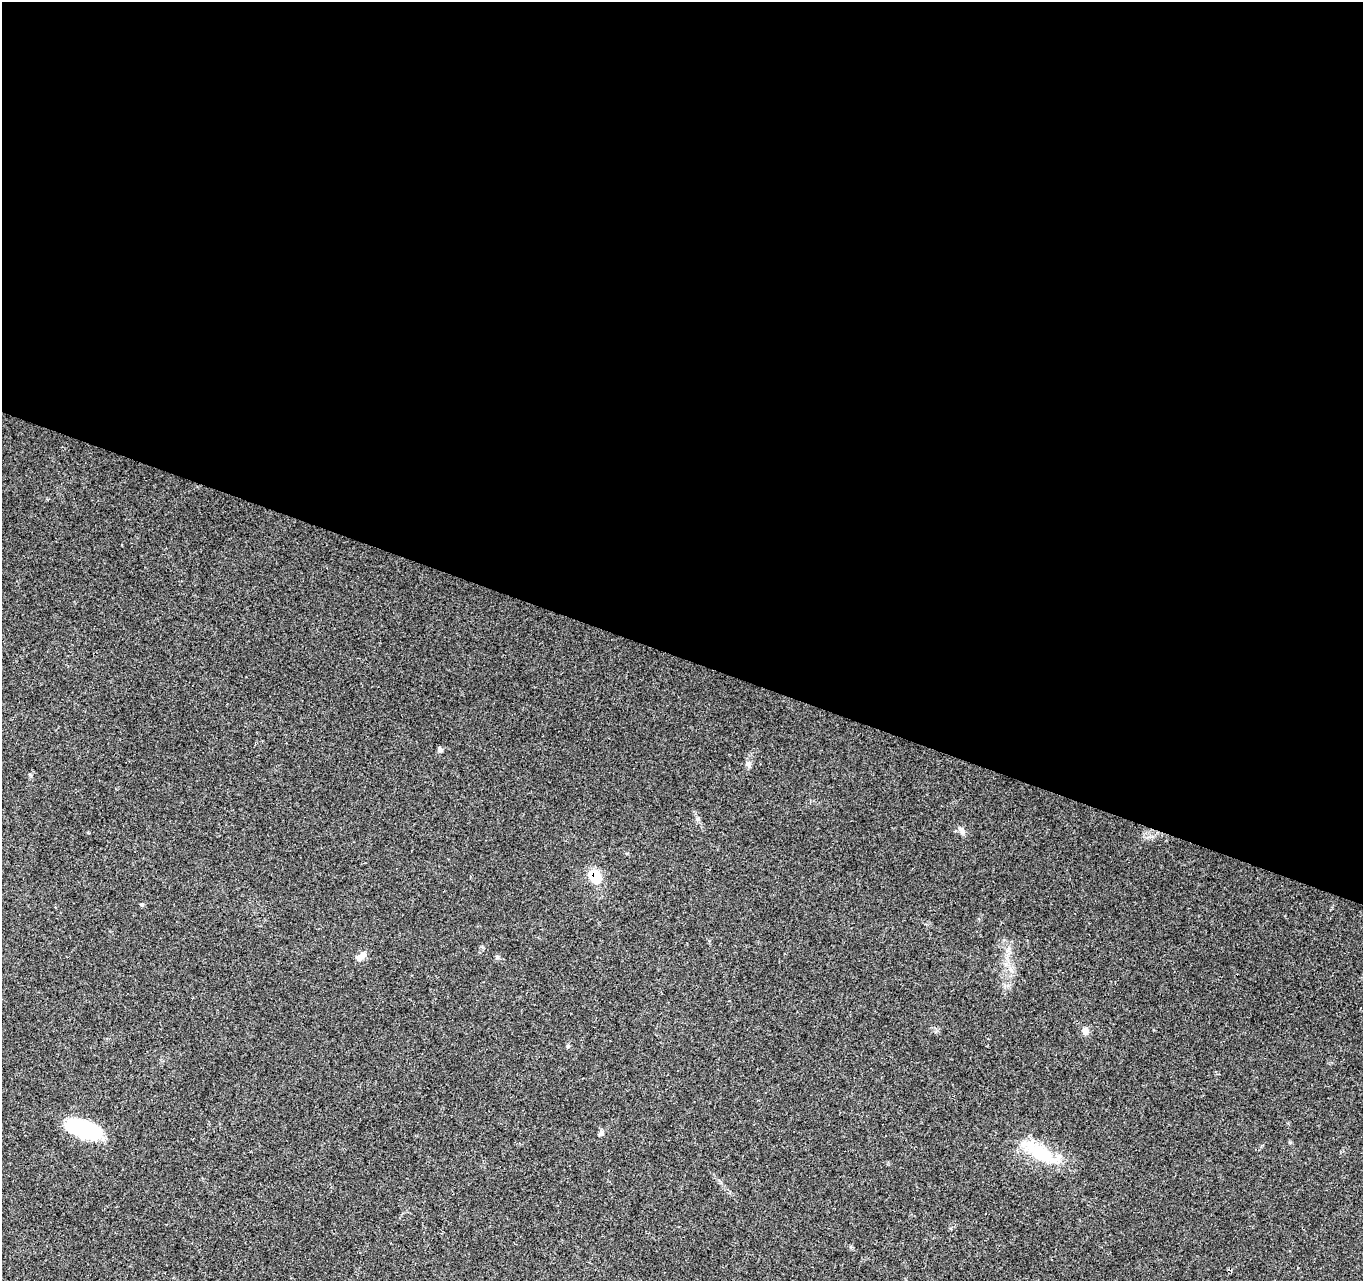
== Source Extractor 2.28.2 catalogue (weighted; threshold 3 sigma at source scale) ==
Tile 3 of 4 x 4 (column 3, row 1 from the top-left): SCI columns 2796-4156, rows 4170-5448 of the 5588 x 5718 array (HDU 1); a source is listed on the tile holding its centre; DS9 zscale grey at full resolution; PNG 1365 x 1283 px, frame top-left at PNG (2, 2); no overlay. Shown black and unused: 51% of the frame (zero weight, under 3 of 4 exposures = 6% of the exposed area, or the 3 px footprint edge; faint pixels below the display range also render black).
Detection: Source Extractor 2.28.2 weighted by HDU 2 'WHT'; one run over the whole footprint, this tile lists its part. Background 0.0374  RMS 0.0038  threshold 0.0173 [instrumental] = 3 sigma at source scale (4.5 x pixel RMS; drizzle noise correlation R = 1.50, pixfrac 1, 0.0396/0.0396 arcsec/px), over >= 5 px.
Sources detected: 12; all 12 listed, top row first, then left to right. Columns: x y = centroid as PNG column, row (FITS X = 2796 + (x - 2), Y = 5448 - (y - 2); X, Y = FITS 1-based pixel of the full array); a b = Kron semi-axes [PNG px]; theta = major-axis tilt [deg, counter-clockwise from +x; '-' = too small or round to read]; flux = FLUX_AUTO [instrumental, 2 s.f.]
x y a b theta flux
440 750 7 6 - 0.88
748 764 8 7 - 1.1
962 830 13 5 -56 1.2
595 876 14 10 -64 10
142 905 5 5 - 0.5
360 957 11 8 34 2.3
497 957 5 5 - 0.58
1085 1031 10 8 -80 1.9
568 1046 5 4 - 0.46
84 1129 35 16 -18 29
601 1133 8 6 54 1
1040 1153 46 18 -34 18
Overlapping masked pixels (flux is a lower limit): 1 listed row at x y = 595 876